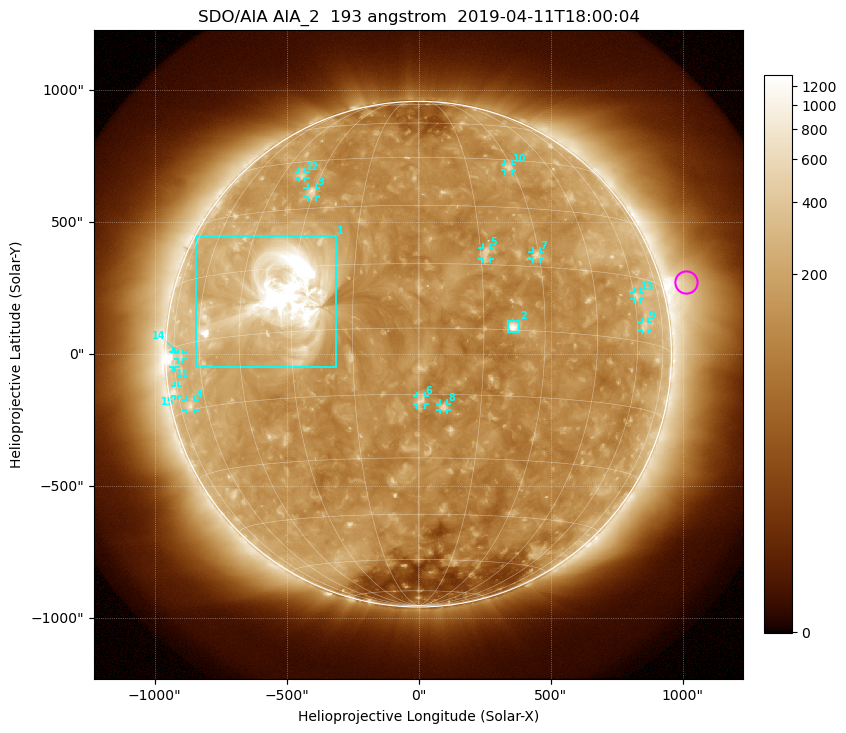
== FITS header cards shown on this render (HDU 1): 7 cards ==
TELESCOP= 'SDO/AIA'
INSTRUME= 'AIA_2'
WAVELNTH=                  193
WAVEUNIT= 'angstrom'
DATE-OBS= '2019-04-11T18:00:04.84'
CTYPE1  = 'HPLN-TAN'
CTYPE2  = 'HPLT-TAN'

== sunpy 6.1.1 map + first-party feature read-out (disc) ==
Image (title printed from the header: SDO/AIA AIA_2  193 angstrom  2019-04-11T18:00:04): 1024 x 1024 px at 2.4 arcsec/px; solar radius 958 arcsec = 399 px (full disc in frame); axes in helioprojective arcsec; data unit not stated in the header (colour bar unlabelled)
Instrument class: DISC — disc imager (sunpy class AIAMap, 193 A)
Bright regions (active regions / flare kernels): reference = the median radial profile (limb darkening/brightening removed); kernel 9 px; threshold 5 sigma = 214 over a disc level ~132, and >= 1.15x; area >= 12 px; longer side >= 10 px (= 24 arcsec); searched inside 0.97 R_sun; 15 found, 15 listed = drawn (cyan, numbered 1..; 13 of them under ~33 arcsec drawn as corner ticks so the feature stays visible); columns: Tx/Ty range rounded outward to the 5 arcsec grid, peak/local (2 s.f.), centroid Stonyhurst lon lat
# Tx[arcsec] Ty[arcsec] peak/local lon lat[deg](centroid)
1 -845..-315 -50..450 25 -33 +8
2 335..385 85..125 8.6 +22 +1
3 -420..-385 595..630 4.3 -31 +35
4 -880..-850 -210..-175 3.4 -68 -14
5 240..270 360..405 3.6 +16 +18
6 -5..25 -190..-155 4 +1 -16
7 430..460 360..390 3.7 +29 +18
8 80..110 -210..-185 4.4 +6 -18
9 845..870 90..125 2.9 +64 +4
10 325..355 695..720 3.4 +29 +42
11 -930..-920 -50..10 3.3 -75 -3
12 -455..-430 665..690 3.2 -37 +40
13 815..840 205..235 2.9 +61 +11
14 -915..-890 -20..5 2.4 -70 -2
15 -925..-910 -160..-120 2.9 -76 -10
Off-limb structures (1.02-1.3 R_sun): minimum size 162 px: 4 found; the strongest spans PA ~255..325 deg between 1.02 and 1.3 R_sun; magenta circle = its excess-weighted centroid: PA ~285 deg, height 1.09 R_sun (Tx ~1010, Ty ~275 arcsec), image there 3.1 x the reference